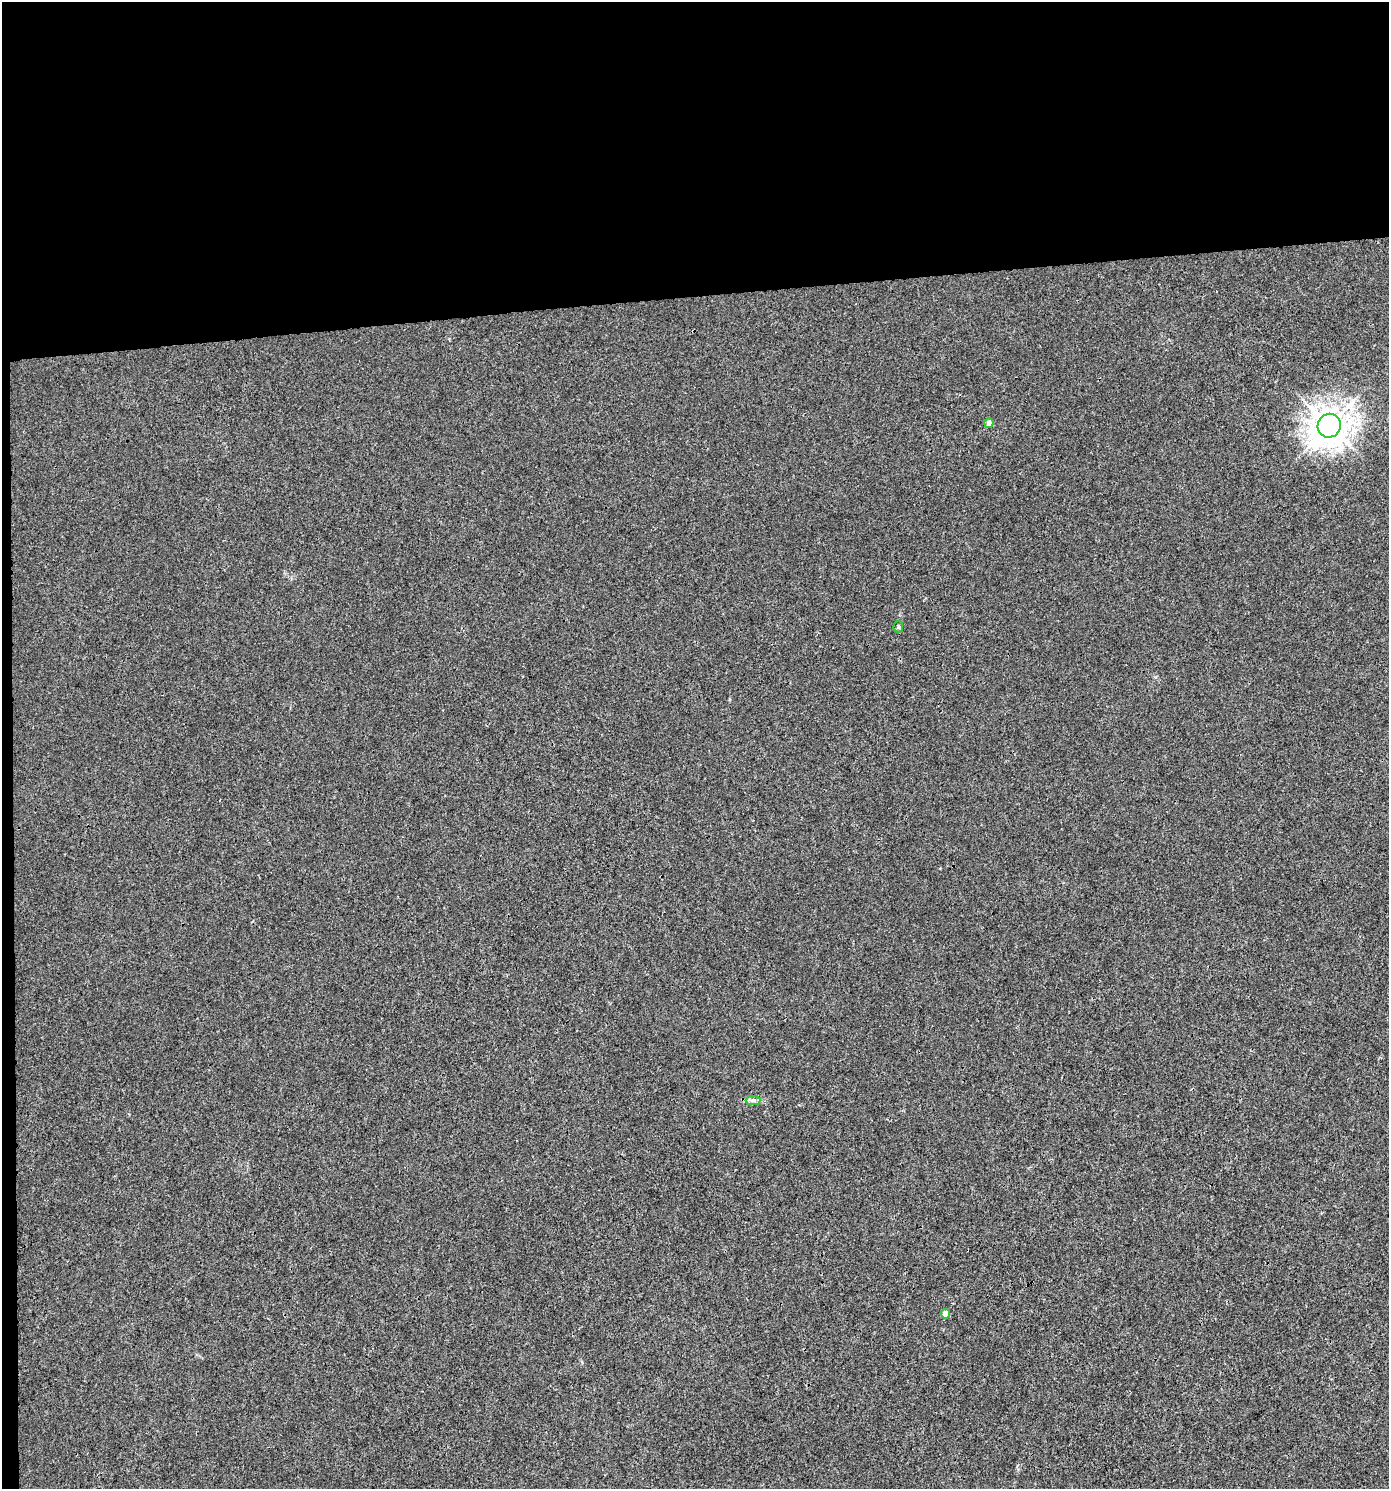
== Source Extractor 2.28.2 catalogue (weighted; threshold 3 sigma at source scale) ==
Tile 1 of 3 x 3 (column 1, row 1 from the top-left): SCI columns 44-1430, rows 2975-4461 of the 4206 x 4461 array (HDU 1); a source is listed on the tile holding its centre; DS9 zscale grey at full resolution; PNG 1391 x 1491 px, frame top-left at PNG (2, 2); each listed source drawn as its Kron ellipse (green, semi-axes under 4 px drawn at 4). Shown black and unused: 21% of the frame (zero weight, under 3 of 4 exposures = <1% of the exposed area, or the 3 px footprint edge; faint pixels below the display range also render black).
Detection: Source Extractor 2.28.2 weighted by HDU 2 'WHT'; one run over the whole footprint, this tile lists its part. Background 0.00179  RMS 0.0027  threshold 0.012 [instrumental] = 3 sigma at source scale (4.5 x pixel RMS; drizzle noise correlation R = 1.50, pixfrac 1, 0.0396/0.0396 arcsec/px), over >= 5 px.
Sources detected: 5; all 5 listed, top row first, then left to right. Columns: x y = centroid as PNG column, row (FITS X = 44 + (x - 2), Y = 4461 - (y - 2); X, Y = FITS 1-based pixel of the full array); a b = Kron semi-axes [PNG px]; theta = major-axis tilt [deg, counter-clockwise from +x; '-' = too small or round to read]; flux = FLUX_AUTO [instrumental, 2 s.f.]
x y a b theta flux
989 423 5 4 - 2
1329 426 12 11 - 440
898 627 5 5 - 0.39
753 1100 7 4 1 0.71
946 1314 4 4 - 2.9